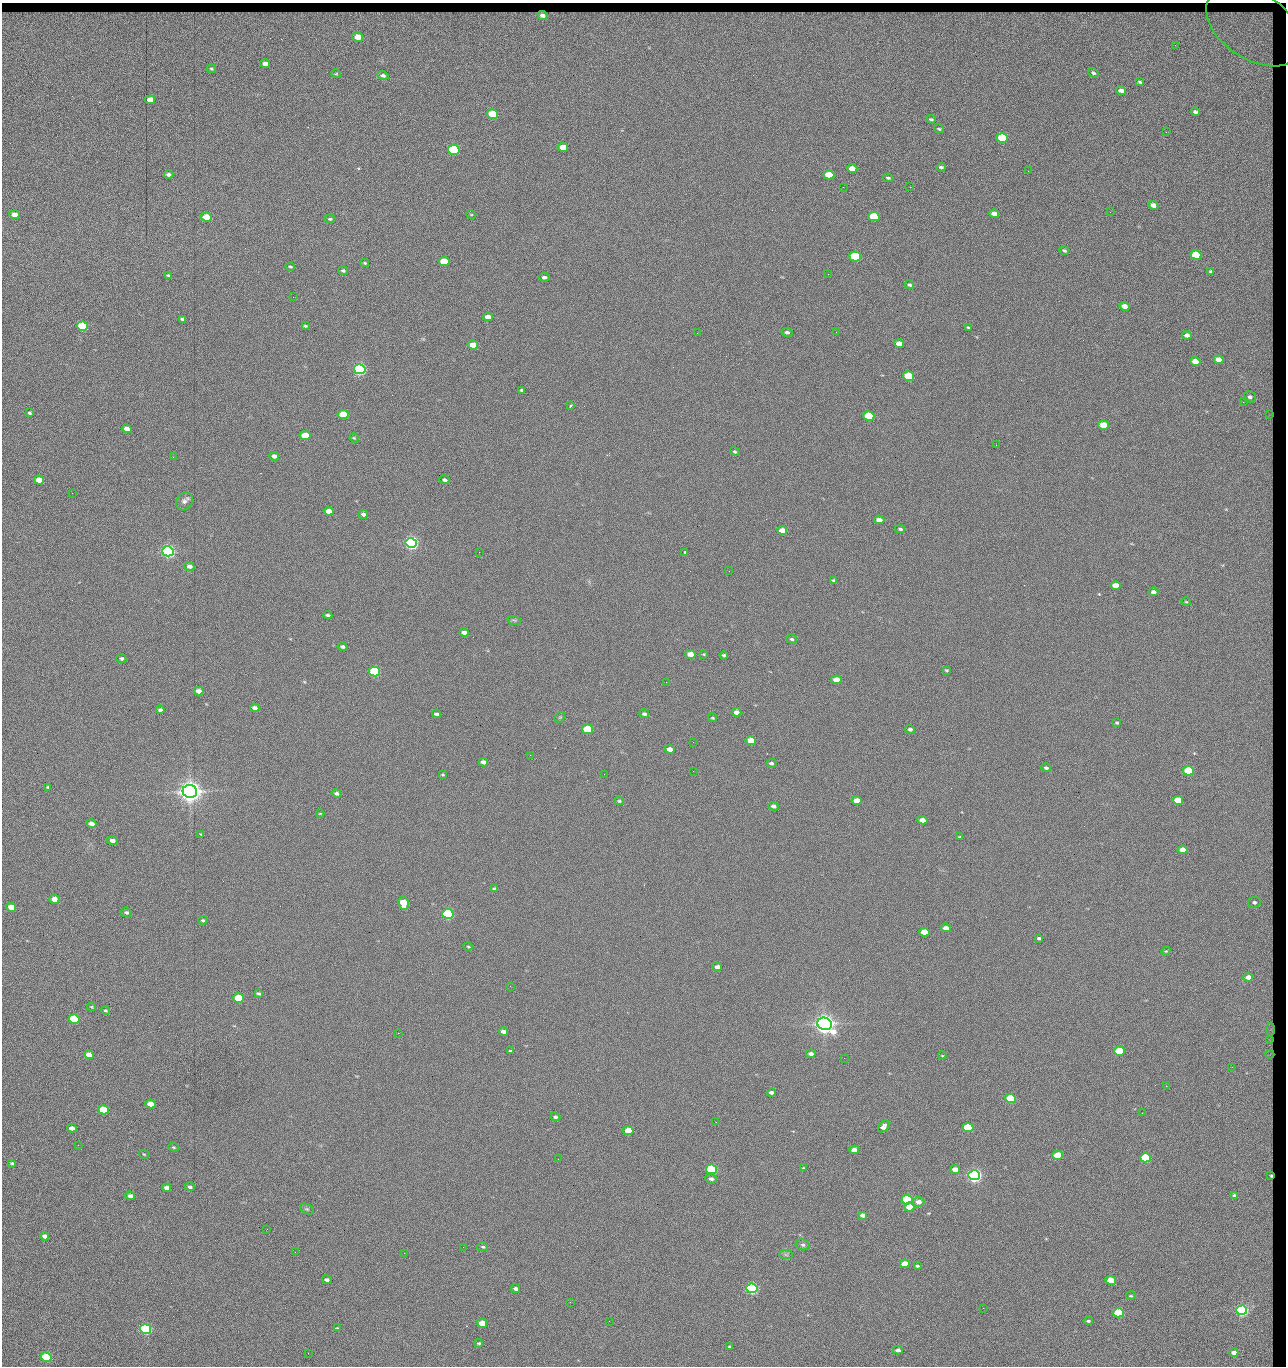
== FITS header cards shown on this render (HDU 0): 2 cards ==
NAXIS1  =                 1284 / length of data axis 1
NAXIS2  =                 1364 / length of data axis 2

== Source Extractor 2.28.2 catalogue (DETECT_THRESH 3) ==
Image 1284 x 1364 px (HDU 0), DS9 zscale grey, 1 PNG px = 1 image px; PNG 1288 x 1368 px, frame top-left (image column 1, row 1364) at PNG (2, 3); each listed source drawn as its Kron ellipse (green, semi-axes under 4 px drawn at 4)
Background 147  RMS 15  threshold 44.5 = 3 sigma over >= 5 px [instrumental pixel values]
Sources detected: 248; all 248 listed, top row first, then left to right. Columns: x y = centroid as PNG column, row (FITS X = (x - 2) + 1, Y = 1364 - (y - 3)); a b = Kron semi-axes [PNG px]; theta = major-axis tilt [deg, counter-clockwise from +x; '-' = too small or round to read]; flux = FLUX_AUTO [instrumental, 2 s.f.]
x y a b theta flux
542 15 5 4 - 4.7e+03
1254 26 53 33 -33 6.6e+04
358 37 5 4 - 1.4e+04
1175 45 3 2 - 8.6e+02
265 64 5 4 - 5.2e+03
211 69 5 3 - 1.2e+03
1093 73 5 4 - 1.7e+03
336 74 5 3 - 8.9e+02
383 75 5 4 - 2.7e+03
1140 82 4 3 - 1.5e+03
1121 91 5 4 - 4.2e+03
150 100 5 4 - 1.4e+04
1195 112 4 3 - 1.7e+03
492 114 5 4 - 4.2e+04
931 119 5 3 - 1.4e+03
939 129 5 3 - 1.2e+03
1166 132 3 2 - 9.2e+02
1002 138 6 4 -18 6.1e+04
563 147 5 4 - 1.5e+04
454 150 6 5 - 1.6e+05
941 167 4 3 - 1.9e+03
852 169 5 4 - 1.2e+04
1028 171 2 2 - 1.4e+03
169 175 5 3 - 2.5e+03
829 175 5 4 - 2.8e+04
888 178 5 3 - 1.3e+03
843 187 2 2 - 1.6e+03
910 187 2 2 - 1.2e+04
1153 205 5 4 - 6.4e+03
1110 212 2 2 - 4.5e+02
471 214 5 3 - 9.3e+02
994 214 5 4 - 5.6e+03
14 215 5 4 - 1.0e+04
206 217 5 4 - 2.0e+04
874 217 6 4 -15 5.2e+04
330 219 5 3 - 1.5e+03
1064 250 5 4 - 1.5e+03
1196 255 5 4 - 4.2e+04
855 256 6 5 - 1.0e+05
444 262 5 4 - 4.0e+04
365 263 4 3 - 1.2e+03
290 267 5 3 - 1.4e+03
343 271 5 4 - 1.8e+03
1211 272 4 3 - 1.4e+03
828 274 2 2 - 1.9e+04
168 275 4 3 - 1.3e+03
544 277 5 3 - 2.6e+03
909 285 5 4 - 1.6e+03
293 297 2 2 - 4.6e+02
1124 306 5 4 - 7.4e+03
488 317 5 4 - 9.3e+03
182 319 4 3 - 1.8e+03
82 326 5 4 - 1.0e+05
305 326 4 3 - 1.3e+03
968 328 4 3 - 1.2e+03
787 332 6 4 -14 2.4e+03
836 332 2 2 - 4.3e+02
697 333 3 2 - 2.2e+03
1187 335 4 4 - 3.9e+03
899 344 5 4 - 7.7e+03
473 345 5 4 - 1.6e+04
1219 360 5 4 - 9.8e+03
1195 361 5 4 - 1.6e+04
360 369 6 5 - 3.0e+05
908 376 5 4 - 5.8e+04
521 390 3 3 - 1.2e+03
1250 397 6 5 - 2.9e+03
1243 402 3 2 - 1.0e+03
570 406 3 2 - 1.9e+03
30 413 3 3 - 1.6e+03
343 415 5 4 - 3.7e+04
1270 415 3 2 - 6.8e+02
869 416 5 4 - 6.0e+04
1103 425 5 4 - 1.9e+04
127 429 5 4 - 8.7e+03
305 435 5 4 - 2.9e+04
354 438 4 4 - 1.1e+03
996 445 2 2 - 2.3e+03
735 452 5 4 - 1.6e+03
274 456 5 4 - 3.7e+03
173 457 3 2 - 2.2e+03
39 480 5 4 - 1.2e+04
445 480 5 4 - 2.2e+03
72 493 2 2 - 6.1e+02
184 501 9 8 - 3.7e+03
329 511 5 4 - 1.0e+04
363 514 5 4 - 2.6e+03
879 520 5 4 - 5.9e+03
900 529 5 3 - 1.6e+03
782 530 5 4 - 8.6e+03
411 543 6 5 - 5.0e+05
168 551 6 5 - 5.4e+05
479 552 2 2 - 1.7e+03
685 552 3 3 - 2.5e+03
189 566 5 4 - 3.9e+03
729 571 2 2 - 4.8e+02
834 580 4 3 - 1.8e+03
1115 585 5 4 - 1.3e+04
1154 592 5 4 - 3.9e+03
1186 602 5 3 - 9.3e+02
328 615 4 3 - 2.0e+03
514 620 7 4 -18 1.6e+03
464 632 4 3 - 4.2e+03
792 639 5 4 - 1.6e+03
343 647 5 4 - 2.1e+03
690 654 5 4 - 1.0e+04
704 654 3 2 - 8.9e+02
724 655 4 3 - 1.8e+03
121 658 5 4 - 1.9e+03
946 670 3 3 - 1.1e+03
375 671 5 5 - 1.6e+05
836 680 5 4 - 1.4e+04
666 682 2 2 - 9.4e+02
198 691 5 4 - 7.3e+03
255 708 4 4 - 4.1e+03
160 710 4 3 - 2.2e+03
736 712 5 4 - 6.2e+03
436 714 4 3 - 2.4e+03
644 714 5 4 - 2.5e+03
560 717 6 4 44 1.2e+03
712 718 5 3 - 1.1e+03
1117 723 4 3 - 1.6e+03
588 729 5 4 - 6.5e+04
910 729 5 4 - 2.5e+03
751 741 5 4 - 2.7e+04
693 742 2 2 - 4.6e+02
670 749 5 4 - 7.5e+03
530 755 2 2 - 2.1e+03
483 762 5 4 - 4.5e+03
771 763 5 4 - 1.9e+03
1046 768 4 4 - 2.0e+03
693 771 2 2 - 1.3e+03
1188 771 5 4 - 7.6e+04
604 774 2 2 - 2.0e+03
443 775 3 2 - 9.3e+02
48 787 4 3 - 9.0e+02
190 791 7 6 - 1.5e+06
337 793 5 4 - 2.7e+03
857 800 5 4 - 1.1e+04
1178 800 5 4 - 2.5e+04
619 801 4 4 - 1.2e+03
773 806 5 4 - 3.2e+03
320 813 4 3 - 7.1e+02
922 820 5 4 - 8.2e+03
91 824 5 4 - 6.9e+03
201 834 4 3 - 9.5e+02
960 837 4 3 - 1.2e+03
112 840 5 4 - 4.1e+03
1183 850 5 4 - 1.5e+04
495 889 4 3 - 1.8e+03
54 899 5 4 - 1.2e+04
1254 902 6 5 - 2.5e+03
403 903 6 5 - 2.8e+04
11 907 5 4 - 1.6e+04
126 912 6 4 -24 2.0e+03
448 914 5 5 - 2.4e+05
203 920 5 4 - 1.5e+03
946 928 5 4 - 6.1e+03
924 932 5 4 - 1.9e+04
1039 938 4 3 - 1.8e+03
468 947 5 3 - 8.8e+02
1166 951 5 4 - 9.3e+02
717 967 5 4 - 6.1e+03
1248 977 5 4 - 7.3e+03
510 986 3 2 - 1.4e+03
258 993 4 3 - 1.8e+03
238 998 5 4 - 6.1e+04
92 1007 4 3 - 9.0e+02
105 1010 4 4 - 1.2e+03
74 1019 5 4 - 7.7e+04
824 1024 7 6 - 1.2e+06
1271 1029 7 3 90 1.1e+03
503 1031 5 3 - 4.4e+03
398 1033 2 2 - 3.8e+03
1270 1040 4 2 - 8.2e+02
510 1051 3 2 - 8.7e+02
1119 1051 5 4 - 4.9e+04
811 1054 5 3 - 3.7e+03
1270 1054 4 2 - 5.7e+02
89 1055 5 4 - 1.1e+04
942 1056 4 3 - 7.0e+02
844 1058 2 2 - 8.7e+02
1232 1067 2 2 - 1.1e+03
1166 1086 2 2 - 1.8e+03
771 1093 4 3 - 3.4e+03
1011 1099 5 4 - 8.8e+04
150 1104 5 4 - 1.2e+04
104 1110 5 4 - 6.6e+04
1142 1113 2 2 - 6.2e+02
555 1117 5 4 - 1.9e+03
716 1122 2 2 - 6.4e+02
884 1126 7 4 49 4.8e+03
968 1127 5 4 - 7.3e+04
72 1128 5 4 - 5.2e+03
628 1131 5 4 - 2.1e+04
78 1145 3 2 - 1.6e+03
174 1147 5 4 - 1.1e+03
854 1150 5 4 - 6.9e+03
144 1154 5 3 - 9.6e+02
1058 1155 5 4 - 3.2e+04
1145 1158 5 4 - 9.9e+04
558 1159 2 2 - 6.4e+02
12 1163 3 3 - 1.3e+03
804 1168 4 3 - 8.3e+02
712 1169 5 4 - 1.5e+05
955 1169 5 4 - 7.7e+03
974 1175 6 5 - 6.1e+05
1271 1176 4 3 - 1.4e+03
711 1179 6 4 -6 3.0e+03
190 1187 5 4 - 2.4e+03
167 1188 5 4 - 4.8e+03
1234 1195 3 3 - 1.4e+03
130 1196 5 4 - 3.9e+03
907 1200 5 4 - 1.5e+05
918 1202 6 5 - 7.2e+03
909 1207 5 4 - 1.6e+04
307 1209 7 5 -24 1.6e+03
863 1215 5 4 - 4.5e+03
267 1229 2 2 - 1.5e+03
45 1236 4 4 - 4.3e+03
803 1245 7 5 -14 2.0e+03
463 1247 2 2 - 4.7e+03
483 1247 5 4 - 1.7e+03
295 1252 3 2 - 1.1e+03
404 1253 2 2 - 3.6e+03
786 1255 7 4 -1 1.8e+03
905 1264 5 4 - 1.9e+04
917 1266 3 3 - 1.2e+03
327 1280 5 3 - 2.8e+03
1111 1280 5 4 - 2.7e+04
752 1288 5 5 - 3.1e+05
516 1289 4 3 - 3.4e+03
1131 1296 5 3 - 1.2e+03
570 1302 2 2 - 5.0e+02
983 1308 2 2 - 1.8e+03
1242 1310 5 4 - 3.6e+05
1118 1313 5 4 - 7.9e+04
609 1321 2 2 - 5.1e+02
1088 1321 4 3 - 1.4e+03
482 1323 5 4 - 1.8e+04
337 1328 4 3 - 7.9e+02
145 1329 5 5 - 2.4e+05
479 1343 4 4 - 1.5e+03
730 1347 3 3 - 1.3e+03
898 1350 5 4 - 3.9e+03
308 1353 3 2 - 8.8e+02
1234 1353 4 3 - 4.6e+03
46 1357 5 4 - 9.4e+04

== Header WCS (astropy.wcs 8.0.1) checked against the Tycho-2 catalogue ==
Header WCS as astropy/WCSLIB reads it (CRVAL/CRPIX/CD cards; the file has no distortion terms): RA---TAN/DEC--TAN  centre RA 15:41:43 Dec +51:58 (235.43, +51.97 deg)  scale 1.26 arcsec/px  FOV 26.9' x 28.5'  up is +92 deg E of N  parity flipped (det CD > 0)
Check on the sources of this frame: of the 60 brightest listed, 9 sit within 2.0 arcsec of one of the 12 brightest Tycho-2 stars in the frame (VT <= 12.29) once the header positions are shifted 0.24 arcsec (0.12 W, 0.21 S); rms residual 0.96 arcsec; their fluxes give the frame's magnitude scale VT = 25.23 - 2.5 log10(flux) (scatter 0.21 mag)
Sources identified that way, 9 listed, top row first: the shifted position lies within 2.0 arcsec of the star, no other Tycho-2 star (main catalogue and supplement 1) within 4.0 arcsec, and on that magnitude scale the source's flux lands within +1.5 / -3 mag of the star's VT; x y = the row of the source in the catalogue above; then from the Tycho-2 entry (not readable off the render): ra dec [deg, ICRS J2000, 3 dp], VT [Tycho-2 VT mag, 2 dp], TYC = Tycho-2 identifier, HIP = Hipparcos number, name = IAU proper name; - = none
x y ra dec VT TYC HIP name
360 369 235.614 +52.064 11.61 3489-1132-1 - -
411 543 235.514 +52.049 11.19 3489-1407-1 - -
168 551 235.515 +52.133 11.12 3489-1380-1 - -
190 791 235.378 +52.130 9.31 3489-1322-1 76850 -
448 914 235.303 +52.042 11.52 3489-958-1 - -
824 1024 235.232 +51.912 9.59 3489-824-1 - -
974 1175 235.143 +51.862 10.97 3489-1016-1 - -
907 1200 235.131 +51.886 12.29 3489-908-1 - -
752 1288 235.084 +51.941 11.45 3489-1346-1 - -